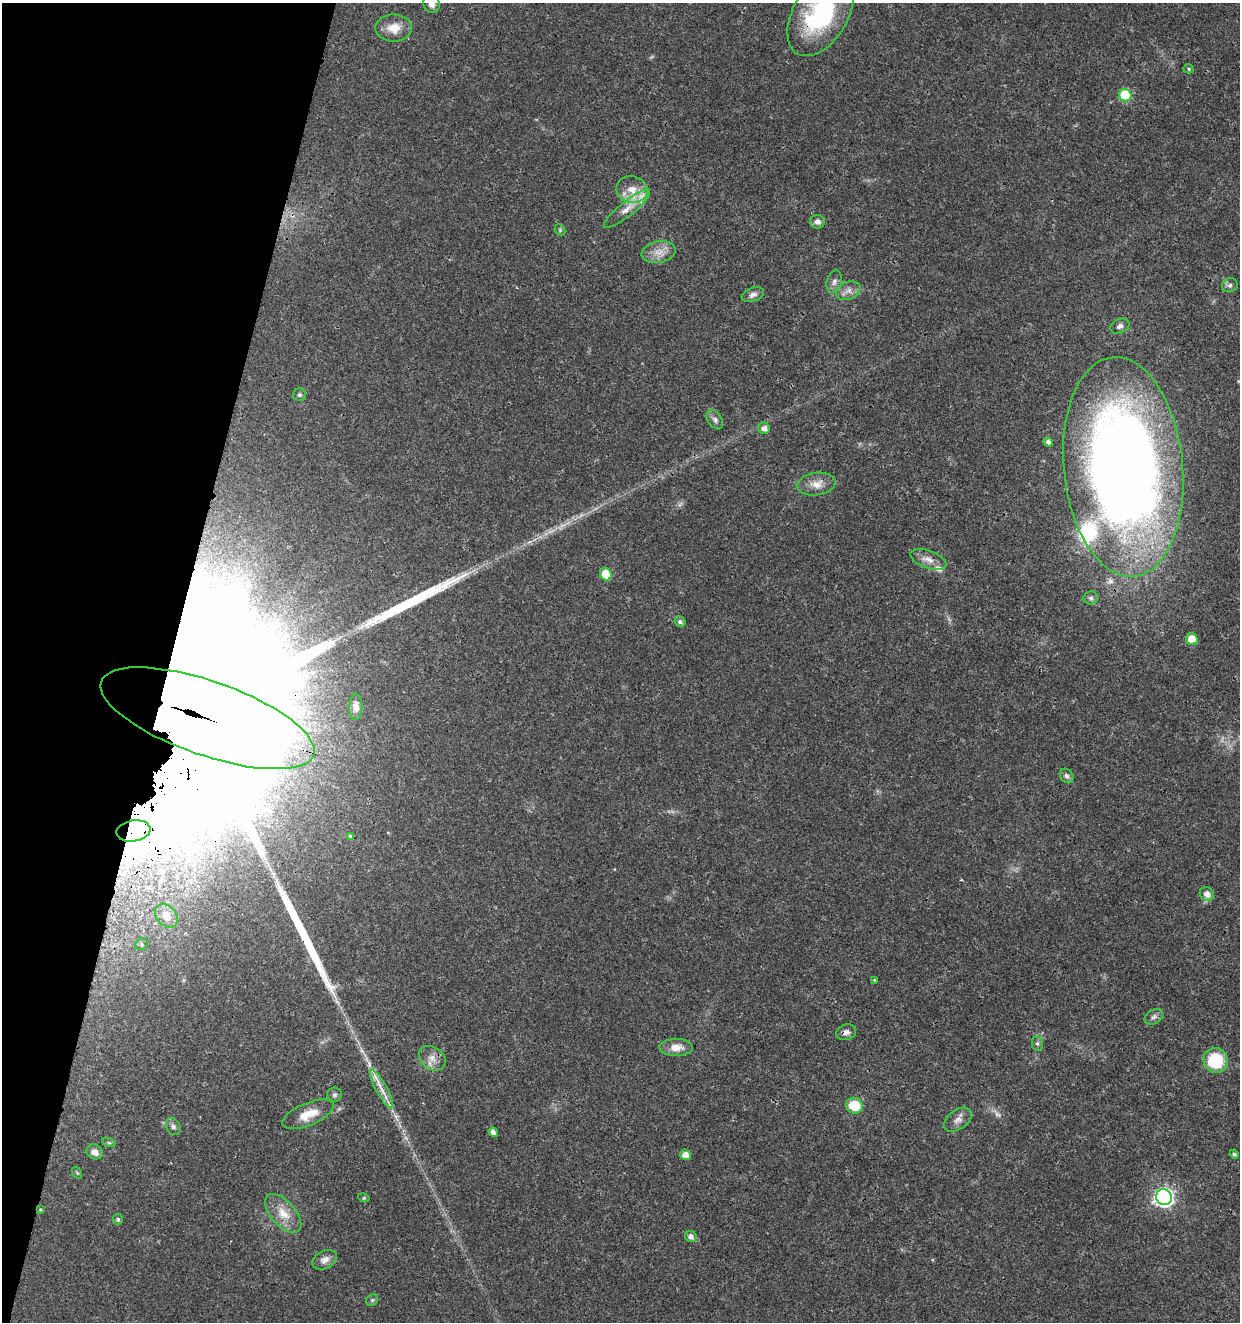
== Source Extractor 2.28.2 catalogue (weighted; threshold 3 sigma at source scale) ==
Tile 9 of 4 x 4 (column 1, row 3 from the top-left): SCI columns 287-1524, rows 1326-2645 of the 5463 x 5297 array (HDU 1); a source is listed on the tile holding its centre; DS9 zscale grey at full resolution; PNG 1242 x 1324 px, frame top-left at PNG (2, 3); each listed source drawn as its Kron ellipse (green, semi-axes under 4 px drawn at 4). Shown black and unused: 14% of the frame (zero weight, under 3 of 4 exposures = <1% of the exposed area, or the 3 px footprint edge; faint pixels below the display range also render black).
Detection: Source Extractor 2.28.2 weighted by HDU 2 'WHT'; one run over the whole footprint, this tile lists its part. Background 0.018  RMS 0.002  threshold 0.00906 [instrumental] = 3 sigma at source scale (4.5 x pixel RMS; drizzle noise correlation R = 1.50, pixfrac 1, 0.0396/0.0396 arcsec/px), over >= 5 px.
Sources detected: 68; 1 too faint to see at this stretch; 1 inside a brighter object's white glare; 2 long thin detections or spike segments (spike, bleed or trail) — neither listed nor drawn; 3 inside a brighter listed object's ellipse — not listed separately; the other 61 listed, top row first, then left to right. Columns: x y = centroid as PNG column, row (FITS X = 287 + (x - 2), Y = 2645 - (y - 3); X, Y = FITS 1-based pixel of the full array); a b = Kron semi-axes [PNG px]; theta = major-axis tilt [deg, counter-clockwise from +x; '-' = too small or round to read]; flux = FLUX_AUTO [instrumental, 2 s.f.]
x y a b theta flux
432 4 9 8 - 1.2
821 13 47 27 60 24
394 28 18 13 0 3.1
1189 69 5 4 - 0.32
1125 95 6 6 - 12
632 189 16 13 -11 3
627 209 29 7 39 2.5
818 222 7 6 - 0.86
560 230 6 4 -48 0.32
659 252 17 10 11 2.3
834 282 11 7 74 0.9
1230 285 8 7 - 0.63
848 291 12 8 23 1.3
753 295 11 7 21 0.89
1120 326 10 7 21 0.77
300 395 6 6 - 0.48
715 420 11 7 -56 0.8
764 428 6 5 - 1.1
1048 442 5 4 - 0.78
1123 467 110 59 -84 260
816 484 19 11 8 2.3
928 559 19 8 -19 1.8
606 574 6 5 - 6.8
1091 598 7 6 - 0.6
680 622 6 5 - 0.53
1192 639 6 5 - 4.1
356 707 13 7 89 1.2
207 718 112 37 -19 70000
1067 776 8 6 -53 0.66
133 831 17 10 10 3.7
350 836 4 4 - 0.25
1207 894 7 6 - 1.4
166 916 13 10 -47 1.9
141 944 6 5 - 0.42
874 980 4 2 - 0.18
1154 1017 10 7 28 0.7
846 1032 10 7 17 0.93
1037 1043 7 5 -89 0.43
676 1047 17 8 1 2.2
432 1058 14 11 -36 1.9
1215 1060 12 12 - 9.8
382 1089 22 5 -61 2.2
334 1095 7 7 - 0.54
854 1106 8 7 - 5.9
308 1114 27 11 22 3.7
958 1120 16 9 36 1.4
173 1126 9 7 -66 0.69
493 1132 5 4 - 0.98
109 1143 6 4 -19 0.3
95 1152 8 7 - 1.3
1234 1154 5 4 - 0.47
685 1155 5 5 - 1.6
77 1173 6 4 -56 0.26
1164 1197 8 7 - 79
364 1198 6 4 -17 0.22
40 1209 4 4 - 0.2
283 1213 23 12 -48 3.5
118 1219 5 5 - 0.4
691 1236 6 5 - 0.98
325 1260 13 8 27 1.3
372 1300 6 5 - 0.34
Overlapping masked pixels (flux is a lower limit): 6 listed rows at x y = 821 13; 1123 467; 207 718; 133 831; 846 1032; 40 1209
Isophote crosses this tile's border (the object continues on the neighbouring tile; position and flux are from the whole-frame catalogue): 2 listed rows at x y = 432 4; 821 13